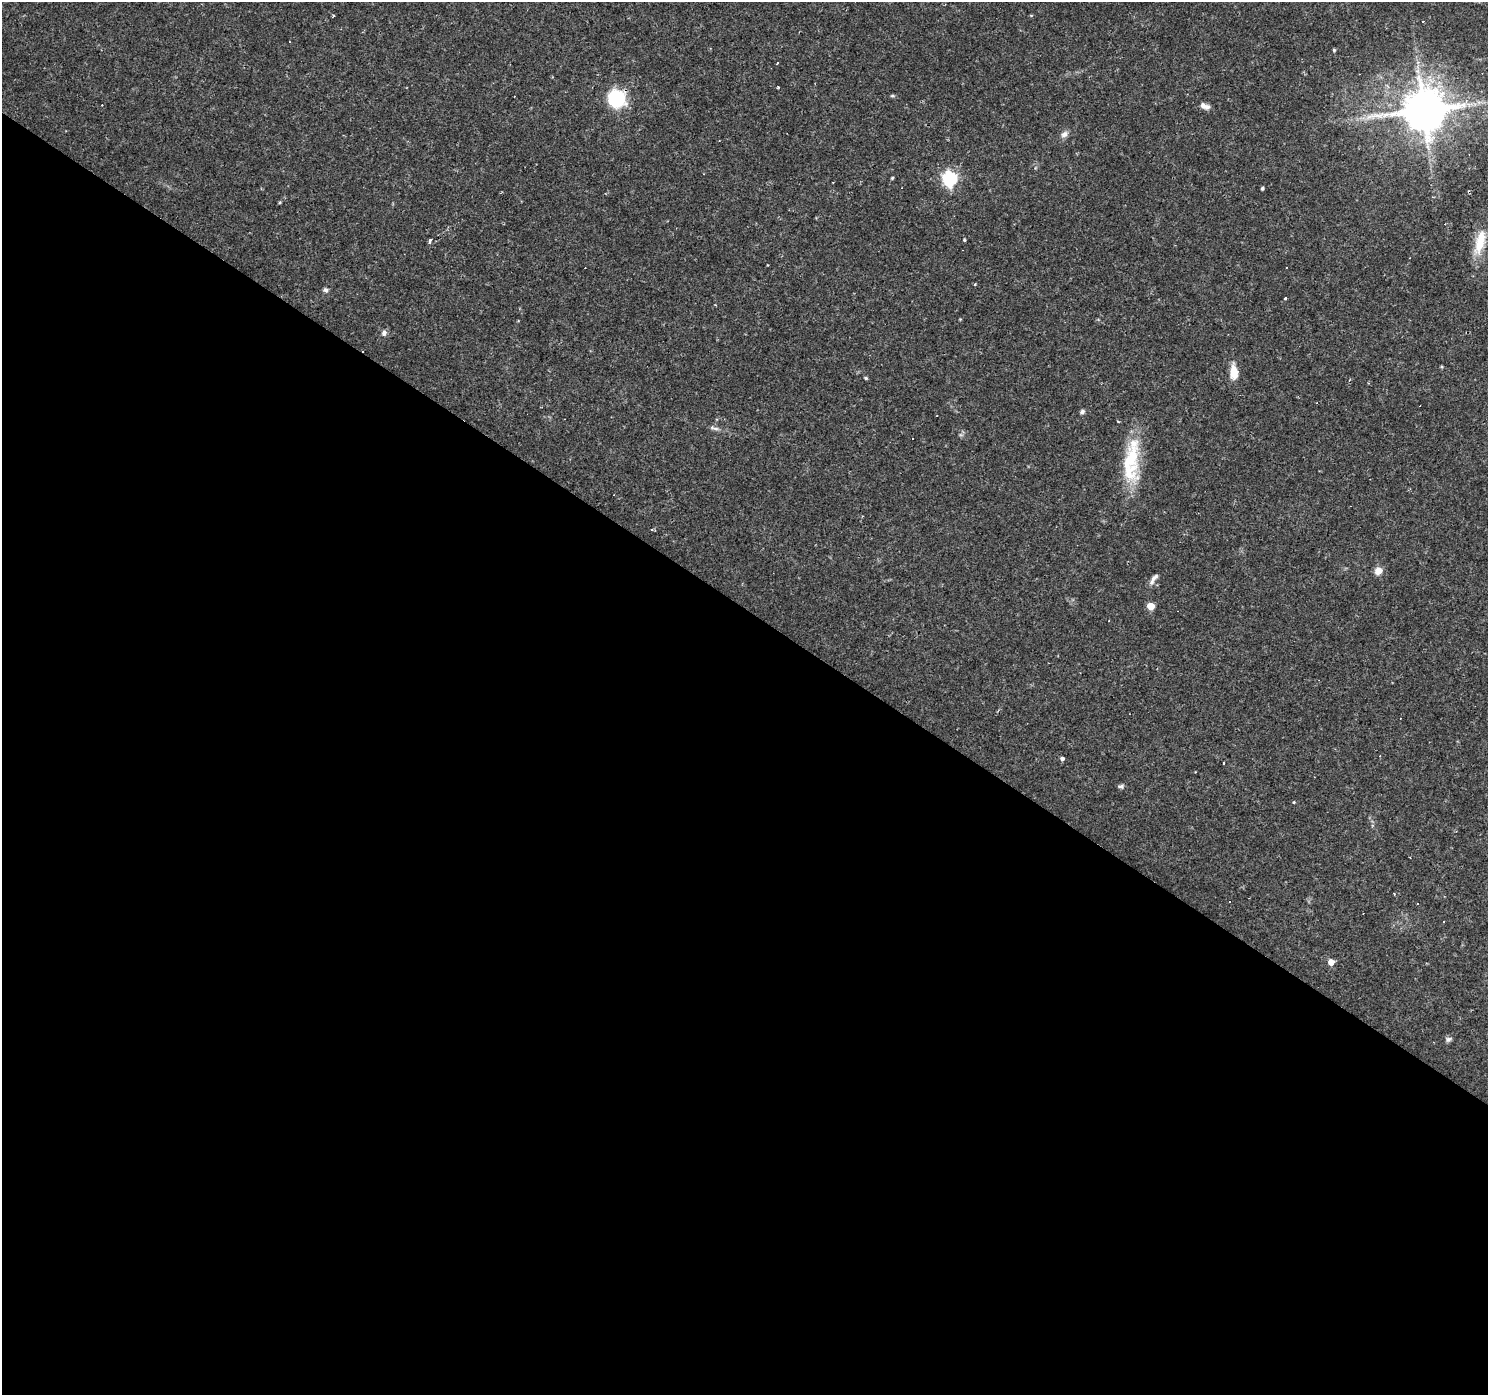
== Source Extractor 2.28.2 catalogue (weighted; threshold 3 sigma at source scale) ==
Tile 14 of 4 x 4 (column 2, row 4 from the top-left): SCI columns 1489-2974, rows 245-1637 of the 5945 x 5993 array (HDU 1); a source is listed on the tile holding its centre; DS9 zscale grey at full resolution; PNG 1490 x 1397 px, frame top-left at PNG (2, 2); no overlay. Shown black and unused: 56% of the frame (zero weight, under 2 of 3 exposures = <1% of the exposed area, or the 3 px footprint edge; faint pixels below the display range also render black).
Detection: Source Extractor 2.28.2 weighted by HDU 2 'WHT'; one run over the whole footprint, this tile lists its part. Background 0.0655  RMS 0.0042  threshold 0.0191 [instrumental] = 3 sigma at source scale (4.5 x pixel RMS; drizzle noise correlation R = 1.50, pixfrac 1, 0.0396/0.0396 arcsec/px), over >= 5 px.
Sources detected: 58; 1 too faint to see at this stretch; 1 inside a brighter object's white glare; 13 cosmic-ray / hot-pixel residue — not listed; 2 inside a brighter listed object's ellipse — not listed separately; the other 41 listed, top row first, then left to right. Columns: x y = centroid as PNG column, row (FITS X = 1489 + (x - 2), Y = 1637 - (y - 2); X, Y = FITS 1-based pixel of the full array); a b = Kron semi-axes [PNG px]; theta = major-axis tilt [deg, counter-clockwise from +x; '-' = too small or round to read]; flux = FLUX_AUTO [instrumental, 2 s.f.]
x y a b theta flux
1031 15 5 3 - 0.36
334 16 3 3 - 0.64
1334 50 4 4 - 0.55
777 63 3 2 - 0.37
778 87 3 2 - 0.44
892 96 7 4 -8 0.57
617 99 9 9 - 69
1205 106 13 7 -19 2.3
1423 110 13 12 - 1500
1064 134 10 7 34 2
892 178 4 3 - 0.47
949 178 6 6 - 86
1262 188 4 3 - 0.84
279 202 4 3 - 0.48
964 240 4 3 - 0.46
430 241 6 3 74 0.9
1480 242 36 12 75 11
975 284 4 3 - 0.35
325 290 7 6 - 1.1
1286 298 4 3 - 1.3
384 333 8 7 - 1.5
1234 372 16 8 -89 6.6
866 378 5 4 - 0.51
1082 412 6 5 - 1
937 415 2 2 - 0.37
1118 421 3 2 - 0.43
716 428 9 4 -1 1.2
913 438 3 3 - 0.67
1130 459 43 21 70 21
652 529 5 3 - 0.44
1378 571 8 7 - 3.9
1154 578 13 6 42 1.9
1151 606 5 5 - 8.7
1062 758 4 4 - 2.4
1195 772 3 2 - 0.27
1121 786 7 6 - 0.98
1294 802 3 3 - 0.36
1417 904 2 2 - 0.39
1444 921 3 2 - 0.67
1331 962 5 5 - 4.1
1448 1039 9 6 11 1.2
Overlapping masked pixels (flux is a lower limit): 1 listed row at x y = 617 99